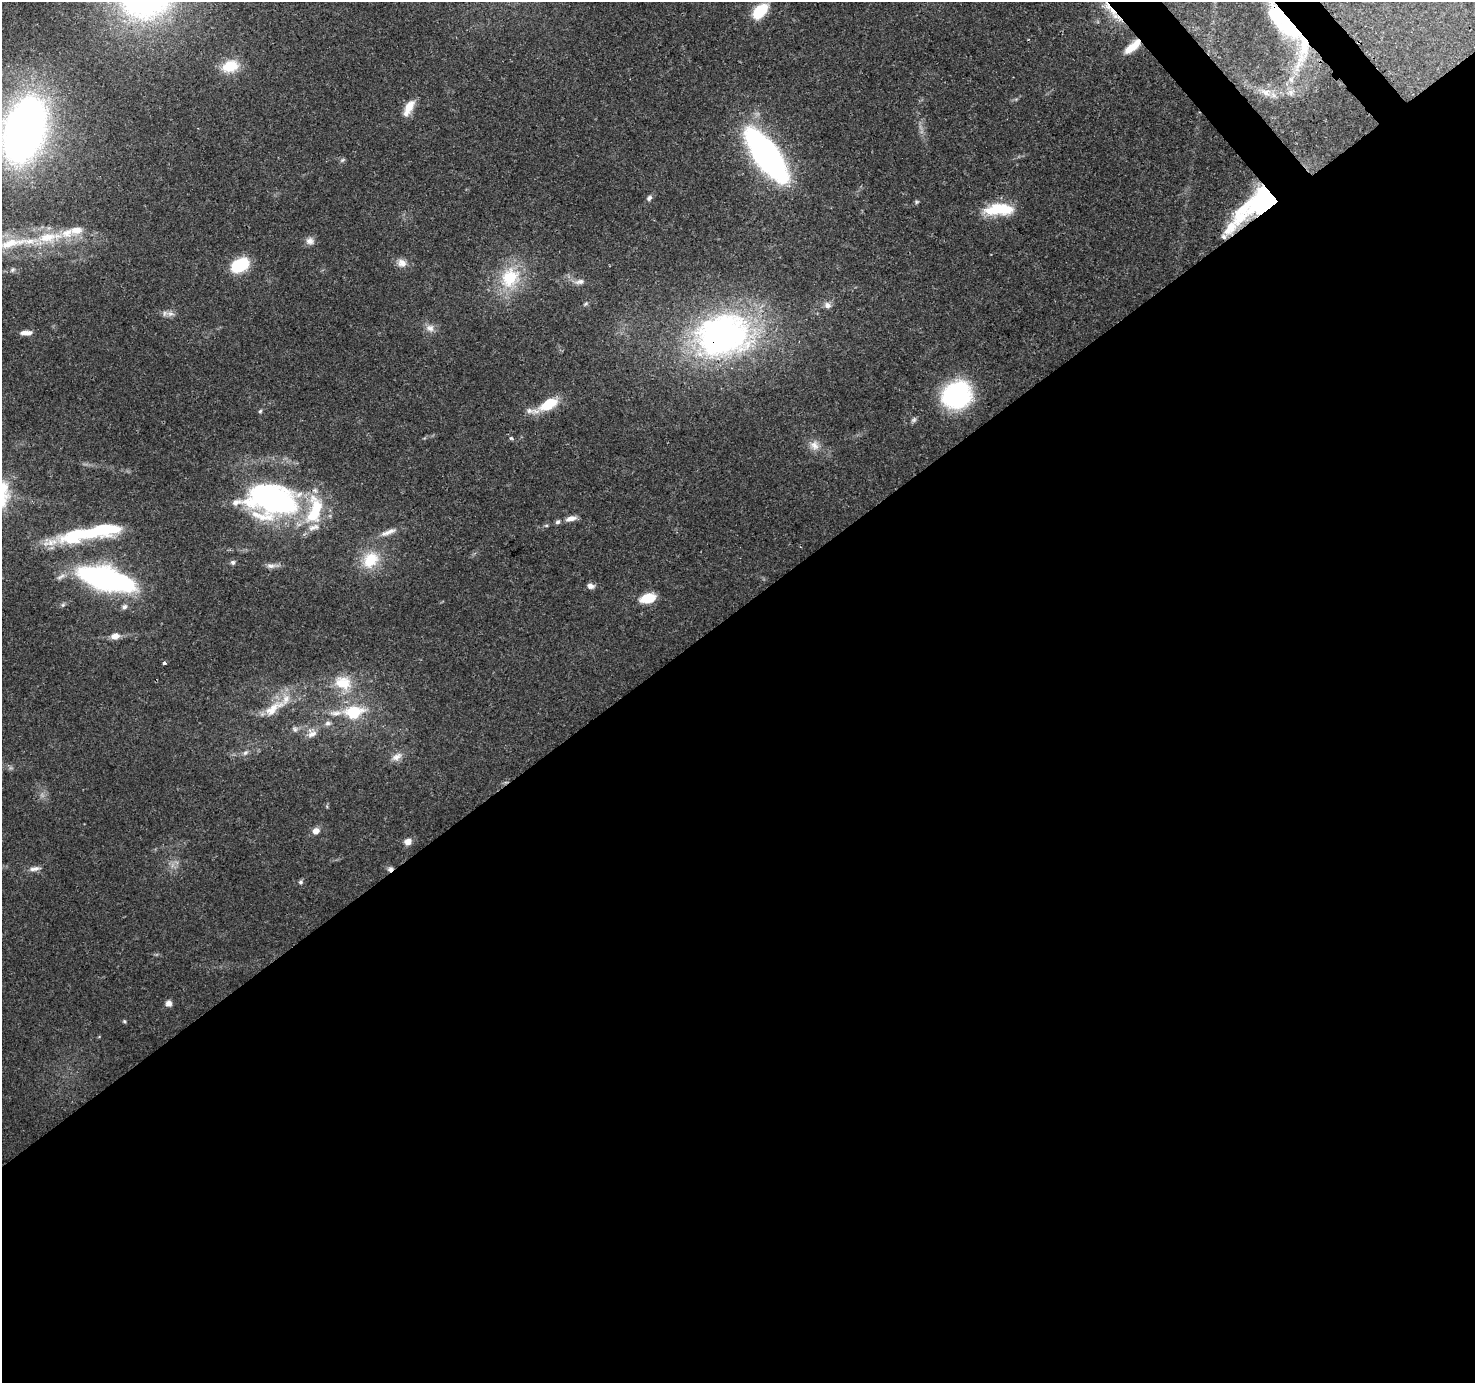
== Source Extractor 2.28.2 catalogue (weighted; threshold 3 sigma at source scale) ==
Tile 15 of 4 x 4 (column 3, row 4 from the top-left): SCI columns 3039-4511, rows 212-1592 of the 6088 x 6013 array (HDU 1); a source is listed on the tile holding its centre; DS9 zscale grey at full resolution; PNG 1477 x 1385 px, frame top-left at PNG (2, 2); no overlay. Shown black and unused: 57% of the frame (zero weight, under 3 of 4 exposures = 8% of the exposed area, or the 3 px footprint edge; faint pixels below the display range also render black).
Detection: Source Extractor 2.28.2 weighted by HDU 2 'WHT'; one run over the whole footprint, this tile lists its part. Background 0.0917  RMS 0.0036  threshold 0.0164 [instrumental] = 3 sigma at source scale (4.5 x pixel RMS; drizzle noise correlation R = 1.50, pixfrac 1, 0.0396/0.0396 arcsec/px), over >= 5 px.
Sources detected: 77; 4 inside a brighter object's white glare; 1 cosmic-ray / hot-pixel residue — not listed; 7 inside a brighter listed object's ellipse — not listed separately; the other 65 listed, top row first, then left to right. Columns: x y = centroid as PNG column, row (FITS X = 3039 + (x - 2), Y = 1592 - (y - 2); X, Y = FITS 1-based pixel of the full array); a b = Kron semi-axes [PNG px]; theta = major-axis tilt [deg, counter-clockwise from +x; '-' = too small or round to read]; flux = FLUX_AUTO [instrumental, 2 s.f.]
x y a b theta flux
760 11 18 10 44 13
1116 16 27 5 -42 4.4
1288 27 36 20 -48 26
1304 45 75 16 78 29
1131 48 17 8 39 5.6
230 66 20 13 16 9.3
1266 92 17 9 -16 4
409 107 19 8 62 5.5
24 130 43 24 71 300
767 155 42 16 -54 150
342 160 6 4 45 0.64
649 198 8 6 47 0.93
1265 198 60 17 41 52
917 202 6 5 - 0.55
997 209 33 13 5 14
67 233 19 12 26 6.2
310 241 11 9 -6 2
11 243 50 12 12 19
402 263 12 10 -25 2.8
240 265 15 10 31 21
510 278 31 24 60 17
580 282 13 7 13 1.8
586 304 7 4 20 0.6
827 305 9 8 - 1.7
170 314 10 7 -6 1.7
430 328 11 10 - 2.4
26 333 15 5 1 2.3
723 335 60 45 11 130
957 395 28 24 28 45
548 404 18 9 29 12
260 411 5 4 - 0.53
529 411 12 8 -22 2.1
914 420 9 5 45 0.86
511 438 5 5 - 0.49
815 445 14 10 -73 3.1
273 499 34 20 -9 140
316 509 39 21 -87 19
571 519 14 6 14 2.3
103 530 48 15 10 22
388 532 24 7 23 3
370 560 25 19 49 11
233 562 7 6 - 0.86
271 566 14 6 3 1.7
105 579 45 17 -15 100
590 586 8 6 -4 1.7
648 598 13 7 13 11
125 607 7 6 - 1.1
115 636 8 6 13 3.1
164 663 3 3 - 1.4
343 683 25 18 -16 10
273 709 37 13 38 9.9
335 713 19 7 3 3.2
353 713 8 7 - 28
328 723 9 6 10 1.2
295 729 8 6 -37 1
312 733 13 11 6 3
245 753 8 5 40 1
397 757 15 8 28 2.7
316 831 8 7 - 2.4
408 842 7 7 - 2.6
34 869 15 6 9 1.9
390 869 7 6 - 1.1
300 882 5 5 - 0.84
168 1003 7 7 - 1.7
124 1021 5 4 - 0.46
Overlapping masked pixels (flux is a lower limit): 7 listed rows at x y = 1116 16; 1288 27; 1304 45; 1265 198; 723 335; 316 509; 390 869
Isophote crosses this tile's border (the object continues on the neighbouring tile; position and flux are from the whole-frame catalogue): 2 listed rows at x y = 1288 27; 24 130